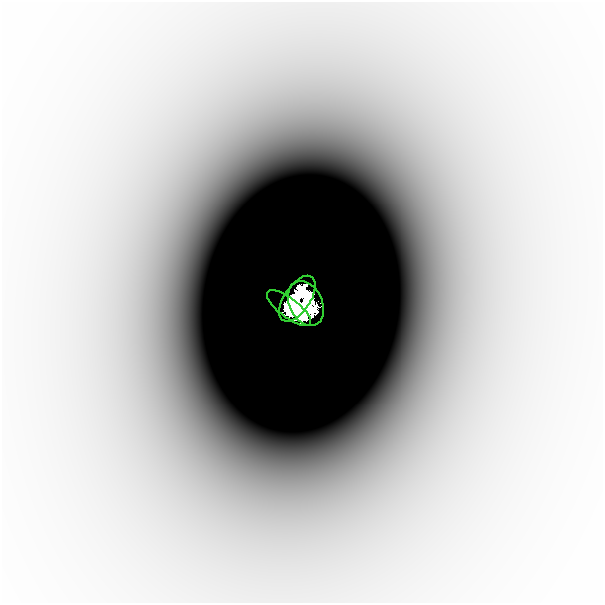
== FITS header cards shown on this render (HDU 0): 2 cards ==
NAXIS1  =                  601
NAXIS2  =                  601

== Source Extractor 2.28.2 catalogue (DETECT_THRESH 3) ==
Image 601 x 601 px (HDU 0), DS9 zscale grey, 1 PNG px = 1 image px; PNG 605 x 605 px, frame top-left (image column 1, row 601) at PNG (2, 2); each listed source drawn as its Kron ellipse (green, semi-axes under 4 px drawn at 4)
Background -5.30e-06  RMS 1.5e-06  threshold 4.51e-06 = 3 sigma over >= 5 px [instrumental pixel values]
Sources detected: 3; all 3 listed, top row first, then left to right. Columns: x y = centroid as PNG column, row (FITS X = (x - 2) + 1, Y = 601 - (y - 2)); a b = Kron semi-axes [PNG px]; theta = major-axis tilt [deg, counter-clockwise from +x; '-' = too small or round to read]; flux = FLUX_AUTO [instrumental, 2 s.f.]
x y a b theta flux
297 299 26 13 56 3.6
306 304 23 16 -65 4.2
289 308 27 9 -37 4.1